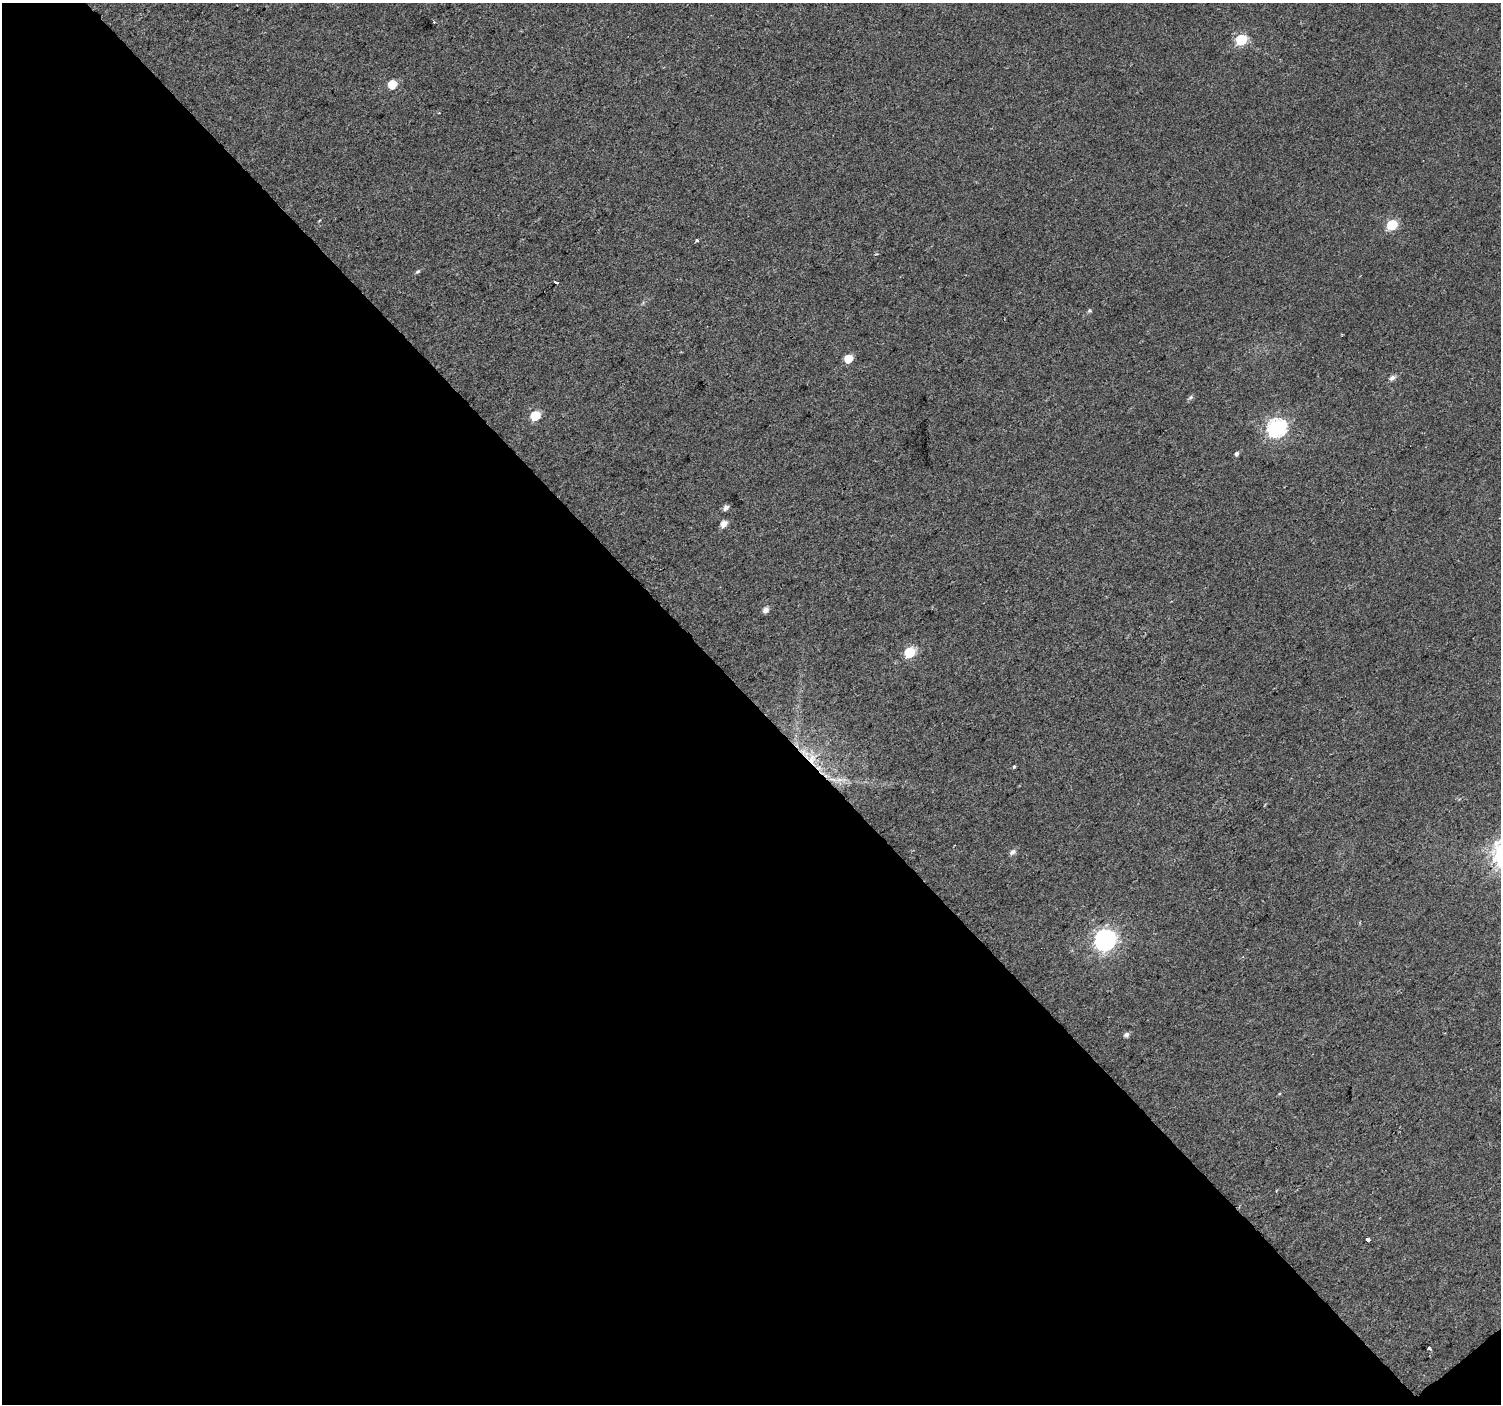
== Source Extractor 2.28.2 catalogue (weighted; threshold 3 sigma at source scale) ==
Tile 3 of 2 x 2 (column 1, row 2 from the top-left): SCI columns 1-1499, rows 99-1500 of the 2998 x 2983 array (HDU 1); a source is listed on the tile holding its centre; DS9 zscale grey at full resolution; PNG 1503 x 1406 px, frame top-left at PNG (2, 3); no overlay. Shown black and unused: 50% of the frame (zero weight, under 2 of 3 exposures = <1% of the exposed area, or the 3 px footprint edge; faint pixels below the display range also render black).
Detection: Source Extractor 2.28.2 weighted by HDU 2 'WHT'; one run over the whole footprint, this tile lists its part. Background 0.0182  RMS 0.0079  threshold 0.0355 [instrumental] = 3 sigma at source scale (4.5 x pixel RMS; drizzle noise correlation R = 1.50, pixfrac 1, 0.0396/0.0396 arcsec/px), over >= 5 px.
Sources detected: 27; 1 cosmic-ray / hot-pixel residue — not listed; the other 26 listed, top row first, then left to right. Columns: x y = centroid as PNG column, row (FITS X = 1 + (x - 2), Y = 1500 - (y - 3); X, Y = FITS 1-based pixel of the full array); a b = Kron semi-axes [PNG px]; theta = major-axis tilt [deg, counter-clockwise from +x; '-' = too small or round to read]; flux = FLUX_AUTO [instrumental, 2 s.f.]
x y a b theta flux
1241 40 6 6 - 50
392 84 6 6 - 16
439 113 4 2 - 0.57
1392 224 6 6 - 34
697 241 4 4 - 1.2
418 271 7 4 30 1.3
555 282 4 3 - 7
1089 311 6 5 - 1.3
848 358 6 5 - 14
1392 378 7 5 35 3.3
1190 397 7 5 43 1.7
535 416 6 6 - 26
1277 427 8 8 - 210
1236 454 5 5 - 1.6
726 508 6 5 - 3.5
724 524 8 6 64 5.4
766 610 6 5 - 4.2
910 652 6 6 - 38
812 758 16 9 74 10
1015 767 3 3 - 1.8
833 779 14 4 -10 4.3
1013 852 8 6 34 2.9
1105 939 9 8 - 330
1126 1035 6 5 - 2.6
1367 1239 4 3 - 6.9
1429 1348 4 3 - 3.9
Overlapping masked pixels (flux is a lower limit): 2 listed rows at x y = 812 758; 833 779